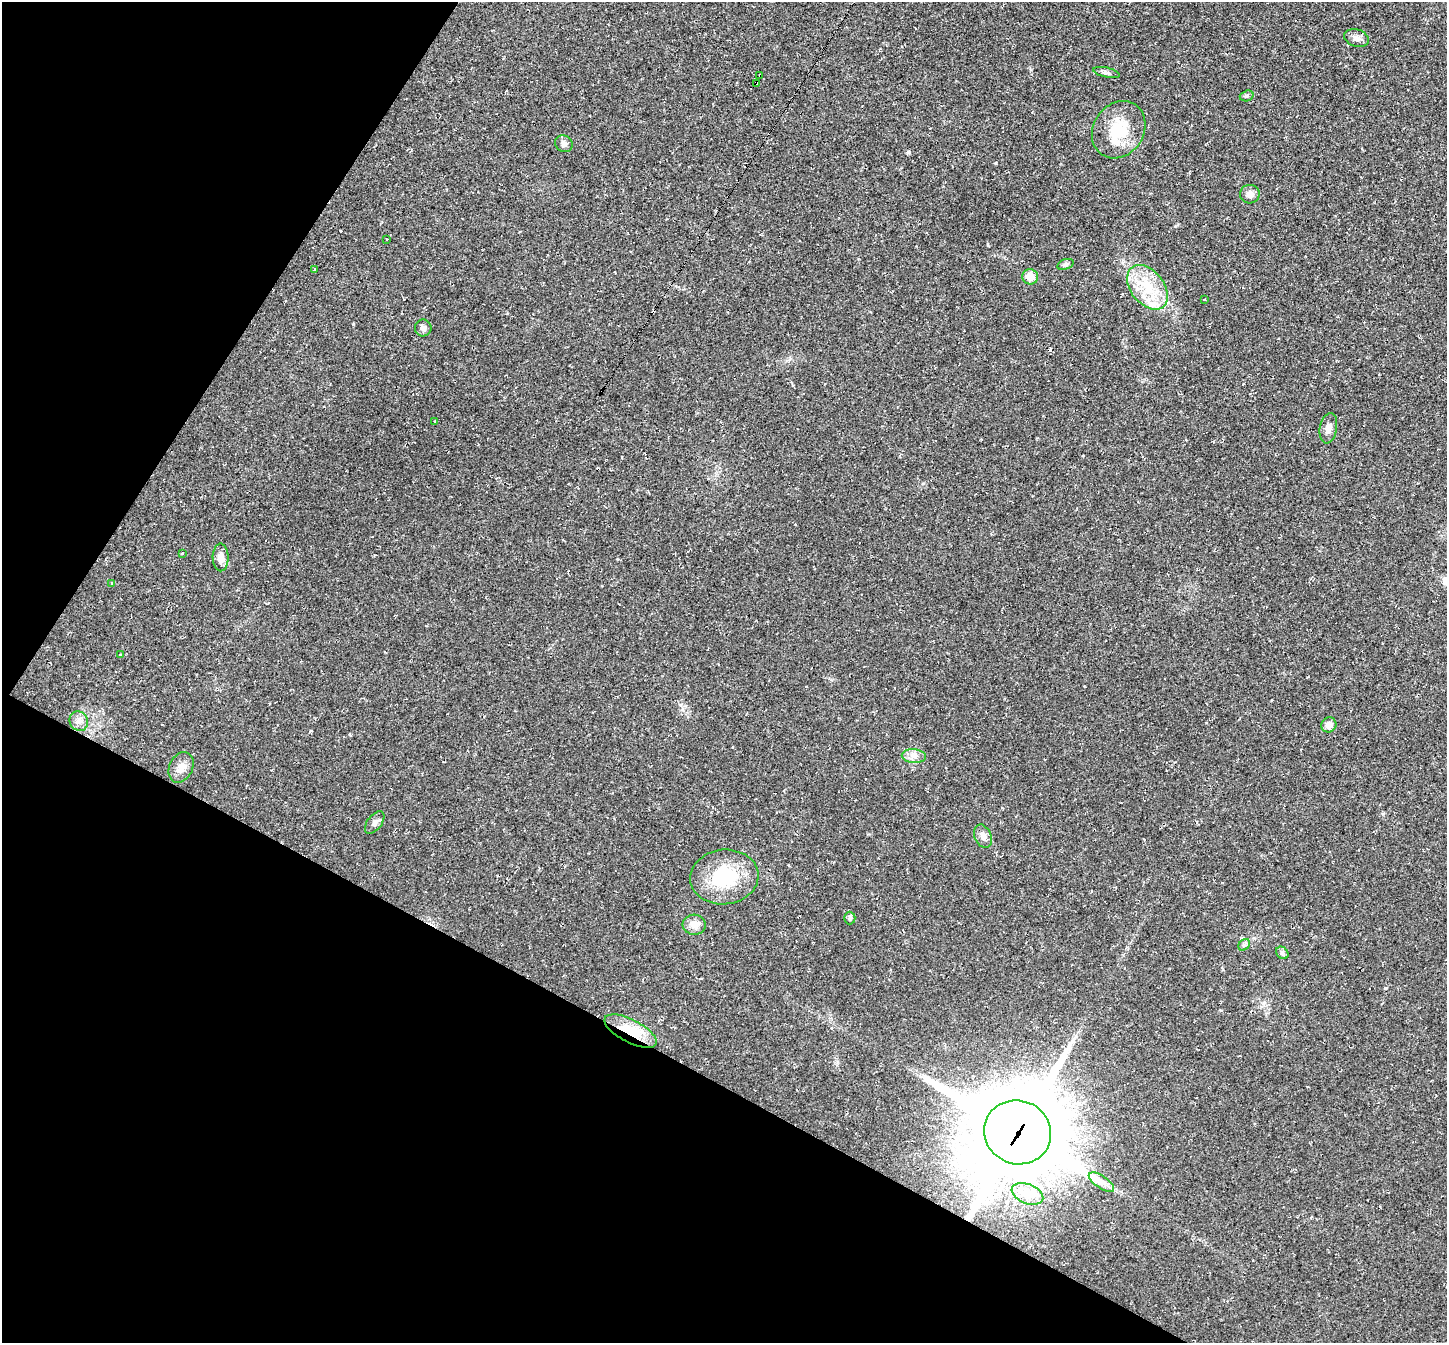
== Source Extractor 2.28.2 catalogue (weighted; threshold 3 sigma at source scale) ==
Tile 9 of 4 x 4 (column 1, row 3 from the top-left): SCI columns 1-1445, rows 1486-2826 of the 5780 x 5789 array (HDU 1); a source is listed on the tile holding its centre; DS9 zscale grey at full resolution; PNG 1449 x 1345 px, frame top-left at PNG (2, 2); each listed source drawn as its Kron ellipse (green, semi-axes under 4 px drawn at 4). Shown black and unused: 28% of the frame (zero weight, under 2 of 3 exposures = <1% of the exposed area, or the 3 px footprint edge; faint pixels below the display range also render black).
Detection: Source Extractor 2.28.2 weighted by HDU 2 'WHT'; one run over the whole footprint, this tile lists its part. Background 0.0216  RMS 0.006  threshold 0.0269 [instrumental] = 3 sigma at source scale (4.5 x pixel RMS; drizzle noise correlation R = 1.50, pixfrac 1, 0.05/0.05 arcsec/px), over >= 5 px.
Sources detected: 45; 7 cosmic-ray / hot-pixel residue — neither listed nor drawn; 2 inside a brighter listed object's ellipse — not listed separately; the other 36 listed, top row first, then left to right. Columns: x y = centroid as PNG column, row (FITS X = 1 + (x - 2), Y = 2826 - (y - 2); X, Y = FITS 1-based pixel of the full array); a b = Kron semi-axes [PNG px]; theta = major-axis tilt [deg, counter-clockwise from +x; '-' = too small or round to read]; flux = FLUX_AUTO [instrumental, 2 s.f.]
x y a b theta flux
1357 38 12 8 -19 3
1106 72 13 5 -13 1.7
760 75 4 3 - 3.2
756 83 4 3 - 7.3
1247 96 7 5 18 1.1
1119 130 30 25 56 24
564 144 9 8 - 2.8
1250 194 9 9 - 3.7
386 239 3 2 - 0.63
1065 264 8 5 19 1.3
315 269 3 3 - 2.6
1030 277 8 7 - 6.8
1147 287 25 16 -52 21
1205 299 3 3 - 2.2
423 328 8 8 - 2.2
435 421 3 3 - 2.6
1328 428 15 8 79 3.8
182 553 3 3 - 1.1
221 557 14 8 -90 5
112 583 4 3 - 0.91
120 654 3 2 - 0.49
79 721 10 9 - 3.5
1329 725 8 7 - 4.3
914 756 12 7 -4 3.4
181 767 16 11 63 5.6
375 823 13 7 52 2.3
983 836 12 8 -67 3.3
724 877 34 27 5 34
850 918 6 6 - 1.2
694 925 11 10 - 5
1244 945 6 5 - 1.2
1282 953 7 5 -45 1.4
630 1031 29 11 -27 20
1018 1132 34 31 -23 8900
1101 1182 15 6 -35 3.9
1027 1194 16 9 -21 6
Overlapping masked pixels (flux is a lower limit): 4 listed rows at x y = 760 75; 756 83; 630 1031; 1018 1132
Unlisted compact peaks at least as high as the median listed source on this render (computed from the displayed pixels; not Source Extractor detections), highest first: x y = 996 163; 353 324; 988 245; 1175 226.